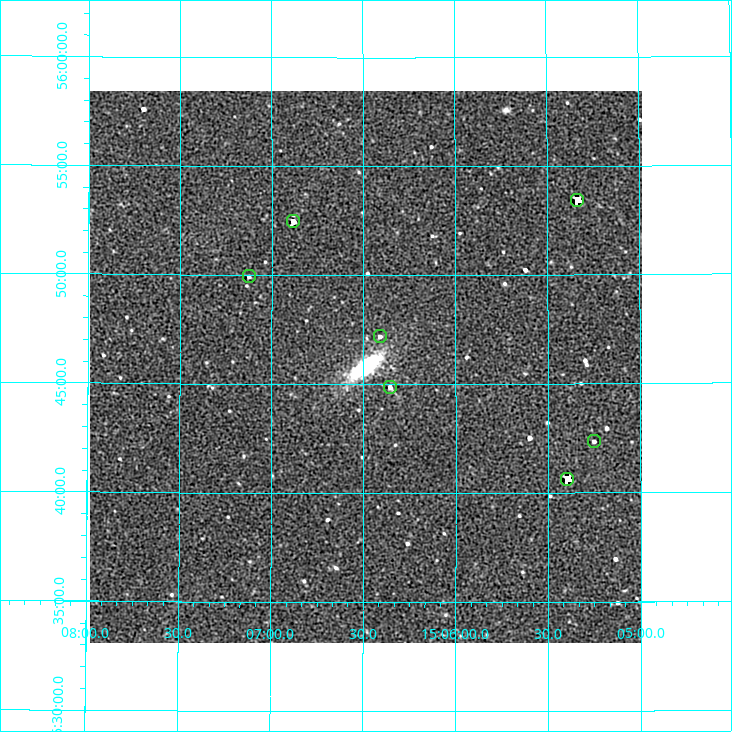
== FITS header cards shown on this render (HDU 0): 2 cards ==
NAXIS1  =                  552 / length of data axis 1
NAXIS2  =                  552 / length of data axis 2

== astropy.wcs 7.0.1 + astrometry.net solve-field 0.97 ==
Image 552 x 552 px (HDU 0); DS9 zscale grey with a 90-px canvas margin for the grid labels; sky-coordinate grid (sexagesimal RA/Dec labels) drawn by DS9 from the SOLVED WCS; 7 Tycho-2 reference stars matched to detected sources circled (green)
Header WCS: RA---TAN/DEC--TAN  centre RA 15:06:29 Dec +55:46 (226.62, +55.76 deg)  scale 2.75 arcsec/px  FOV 25.3' x 25.3'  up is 0 deg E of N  parity normal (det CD < 0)
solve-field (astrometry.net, Tycho-2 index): VERIFIED the header's WCS against the Tycho-2 star catalogue (7 matches, 0 conflicts) and refined it, rather than solving blind
Solved WCS: RA---TAN-SIP/DEC--TAN-SIP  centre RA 15:06:29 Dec +55:46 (226.62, +55.76 deg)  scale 2.75 arcsec/px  FOV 25.3' x 25.3'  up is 0 deg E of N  parity normal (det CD < 0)
The solver's refit moves the header's centre by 0.72 arcsec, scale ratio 1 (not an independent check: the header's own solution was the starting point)
Tycho-2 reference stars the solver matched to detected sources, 7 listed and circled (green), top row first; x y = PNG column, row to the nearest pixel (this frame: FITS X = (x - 90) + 1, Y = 552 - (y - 91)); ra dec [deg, ICRS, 3 dp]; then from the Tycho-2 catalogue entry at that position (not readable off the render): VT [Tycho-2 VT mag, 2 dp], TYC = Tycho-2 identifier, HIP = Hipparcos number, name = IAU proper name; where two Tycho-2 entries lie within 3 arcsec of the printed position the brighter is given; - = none
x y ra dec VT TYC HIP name
577 200 226.334 +55.891 9.32 3864-351-1 - -
293 221 226.721 +55.874 10.01 3871-243-1 - -
249 276 226.781 +55.832 12.29 3871-216-1 - -
380 336 226.603 +55.786 11.31 3864-261-1 - -
390 387 226.589 +55.748 12.32 3864-230-1 - -
594 441 226.313 +55.706 11.36 3864-187-1 - -
567 479 226.349 +55.677 7.75 3864-139-1 73837 -